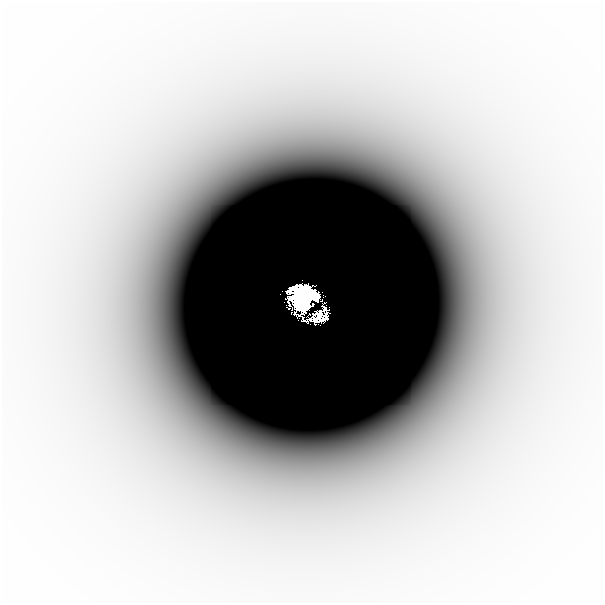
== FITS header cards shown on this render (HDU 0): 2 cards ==
NAXIS1  =                  601
NAXIS2  =                  601

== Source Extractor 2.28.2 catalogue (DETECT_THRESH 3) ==
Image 601 x 601 px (HDU 0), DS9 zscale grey, 1 PNG px = 1 image px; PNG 605 x 605 px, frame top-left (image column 1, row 601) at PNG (2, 2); no overlay
Background -1.05e-06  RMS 4.0e-07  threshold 1.20e-06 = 3 sigma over >= 5 px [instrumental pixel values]
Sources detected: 4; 1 with non-positive FLUX_AUTO (blend fragments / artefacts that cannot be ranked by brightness) is not listed; the other 3 listed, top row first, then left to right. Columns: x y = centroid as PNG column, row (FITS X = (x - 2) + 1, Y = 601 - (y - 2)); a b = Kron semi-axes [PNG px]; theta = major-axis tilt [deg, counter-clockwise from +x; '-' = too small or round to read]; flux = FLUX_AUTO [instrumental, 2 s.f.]
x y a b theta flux
280 294 2 2 - 0.0035
304 299 16 15 - 46
313 304 3 2 - 1
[1 non-positive-flux detection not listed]